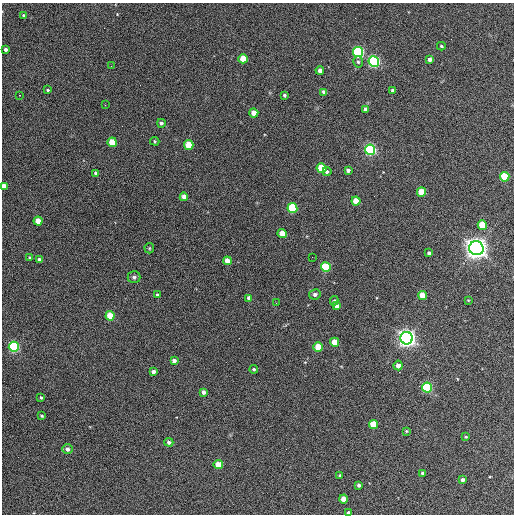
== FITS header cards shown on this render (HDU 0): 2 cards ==
NAXIS1  =                  512 / Axis length
NAXIS2  =                  512 / Axis length

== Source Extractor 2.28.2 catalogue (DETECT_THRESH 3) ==
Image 512 x 512 px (HDU 0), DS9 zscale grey, 1 PNG px = 1 image px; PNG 516 x 516 px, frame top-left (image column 1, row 512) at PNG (2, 3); each listed source drawn as its Kron ellipse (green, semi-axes under 4 px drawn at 4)
Background 343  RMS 20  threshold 60.5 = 3 sigma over >= 5 px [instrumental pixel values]
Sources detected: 78; all 78 listed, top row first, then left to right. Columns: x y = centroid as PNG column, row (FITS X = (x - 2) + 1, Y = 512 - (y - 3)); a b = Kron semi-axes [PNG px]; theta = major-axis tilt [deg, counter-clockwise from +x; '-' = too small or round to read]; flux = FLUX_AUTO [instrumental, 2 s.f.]
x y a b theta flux
24 16 4 3 - 2.9e+03
441 46 4 3 - 1.7e+03
6 49 3 3 - 3.6e+03
358 52 5 5 - 2.6e+05
243 59 4 4 - 2.8e+04
430 59 4 4 - 4.6e+03
358 62 6 4 -73 2.5e+03
374 62 5 5 - 3.3e+05
111 66 2 2 - 9.1e+02
320 70 4 4 - 6.9e+03
48 90 4 3 - 1.3e+03
393 90 4 3 - 3.7e+03
324 92 4 4 - 5.4e+03
20 95 3 2 - 1.6e+03
284 95 3 3 - 2.3e+03
105 105 2 2 - 6.5e+02
366 109 4 4 - 4.8e+03
254 113 4 4 - 1.8e+04
161 123 4 4 - 3.0e+03
155 141 5 4 - 1.6e+03
112 142 5 4 - 4.1e+04
189 145 5 4 - 3.5e+04
370 150 5 5 - 3.1e+05
322 168 5 5 - 5.7e+04
348 170 4 4 - 4.0e+03
327 172 4 4 - 3.1e+03
96 173 4 3 - 4.2e+03
505 177 5 5 - 6.8e+04
4 186 4 4 - 1.0e+04
421 192 4 4 - 3.4e+04
184 197 4 4 - 9.0e+03
356 201 4 4 - 2.5e+04
292 208 5 5 - 1.1e+05
38 221 4 4 - 1.9e+04
482 225 5 4 - 4.4e+04
282 234 4 4 - 2.1e+04
149 248 5 5 - 1.5e+03
476 248 7 7 - 1.4e+06
429 253 3 3 - 3.4e+03
312 257 2 2 - 6.7e+02
30 258 3 3 - 1.5e+03
39 260 4 4 - 5.8e+03
227 261 4 4 - 1.4e+04
326 267 5 5 - 1.1e+05
134 277 6 5 - 2.9e+03
315 294 6 5 - 5.2e+03
157 295 3 3 - 2.8e+03
422 295 4 4 - 2.8e+04
249 298 4 4 - 5.7e+03
468 300 4 2 - 9.2e+02
334 301 4 3 - 1.9e+03
276 303 2 2 - 8.0e+02
337 306 4 4 - 5.8e+03
110 316 5 4 - 4.1e+04
406 338 6 6 - 9.2e+05
335 342 4 4 - 3.0e+04
14 347 5 5 - 2.5e+05
318 347 4 4 - 3.9e+04
174 361 4 4 - 5.2e+03
398 365 5 4 - 9.8e+03
254 369 4 4 - 2.1e+03
153 372 4 4 - 4.3e+03
427 388 5 5 - 1.8e+05
203 392 4 4 - 5.3e+03
41 398 3 3 - 1.8e+03
42 416 3 3 - 1.7e+03
373 425 4 4 - 4.5e+04
407 431 3 3 - 1.2e+03
466 437 4 2 - 1.3e+03
169 442 4 4 - 3.9e+03
67 449 5 5 - 4.6e+03
218 465 4 4 - 2.6e+04
422 473 3 3 - 2.3e+03
340 475 4 3 - 1.7e+03
462 480 4 3 - 3.5e+03
359 485 4 3 - 3.3e+03
343 499 4 4 - 1.4e+04
349 513 4 3 - 4.4e+03
At the frame edge (FLAGS 8, measured only in part): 2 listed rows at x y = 4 186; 349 513